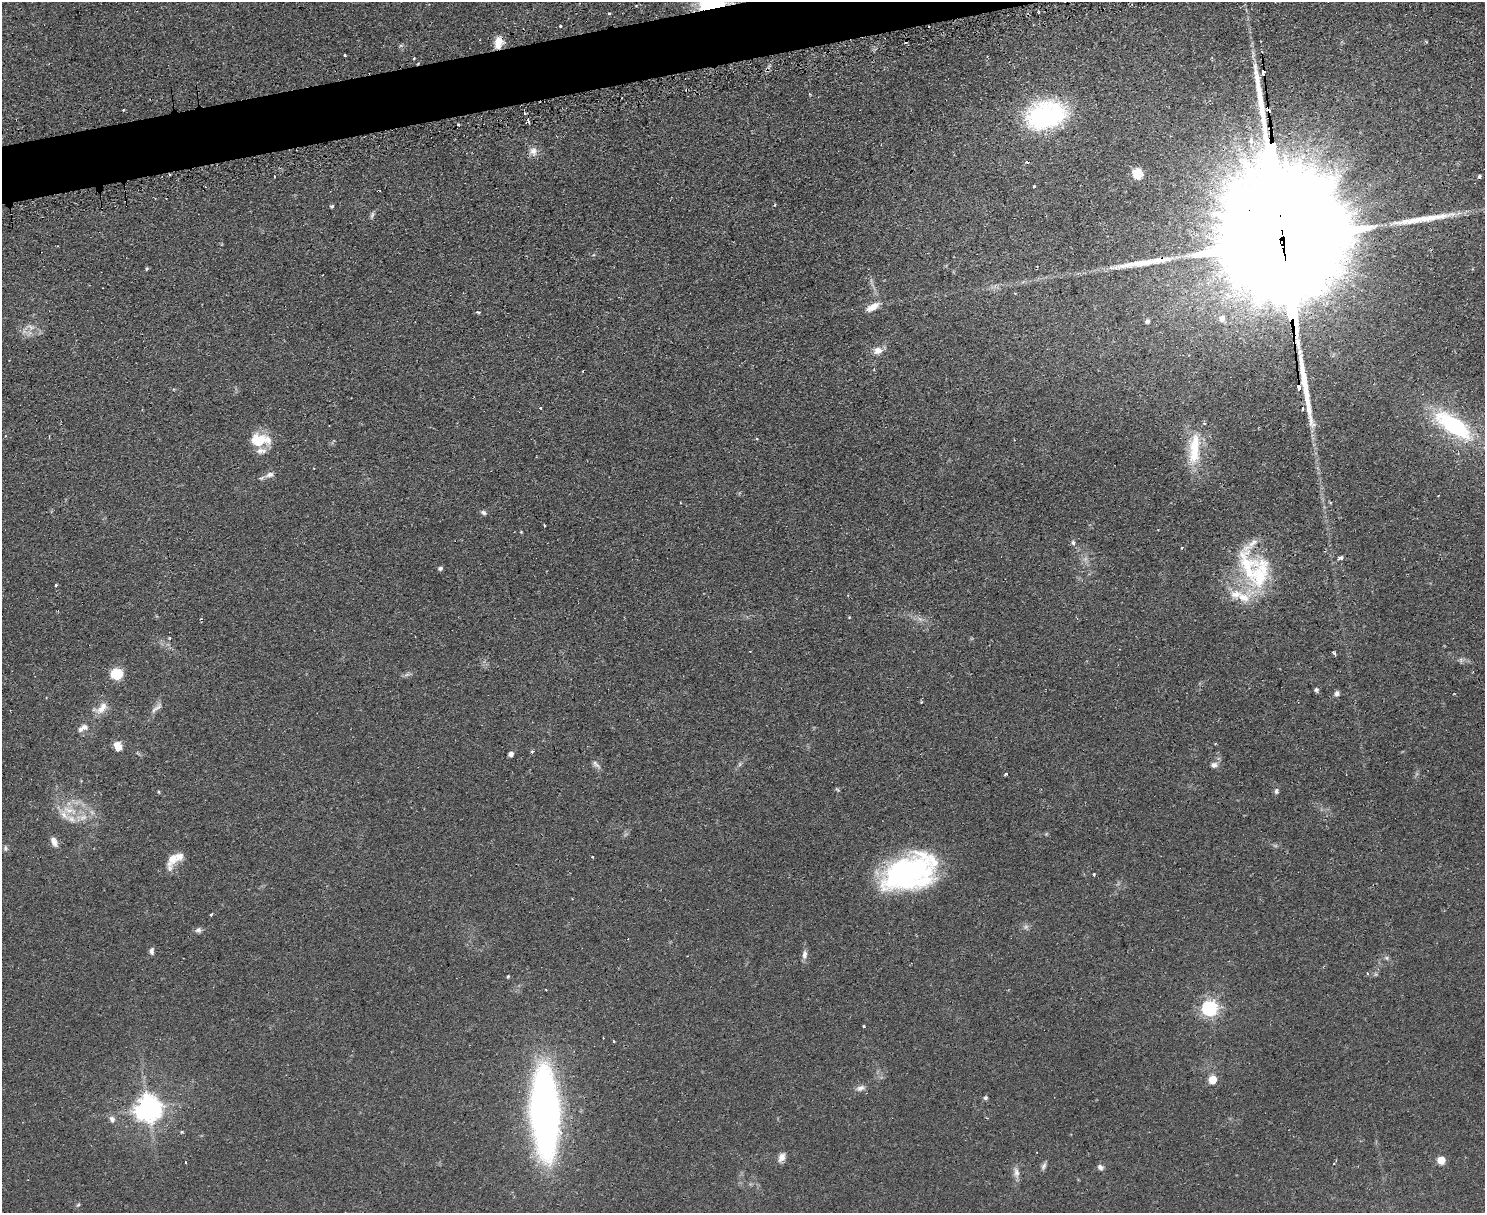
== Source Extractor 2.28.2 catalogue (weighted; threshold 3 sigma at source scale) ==
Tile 8 of 3 x 4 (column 2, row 3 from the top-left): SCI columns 1642-3124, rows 1243-2453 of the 4880 x 4907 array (HDU 1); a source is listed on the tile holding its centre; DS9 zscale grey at full resolution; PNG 1487 x 1215 px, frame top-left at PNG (2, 2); no overlay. Shown black and unused: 3% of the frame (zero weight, under 2 of 3 exposures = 4% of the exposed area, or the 3 px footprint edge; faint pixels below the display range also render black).
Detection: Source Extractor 2.28.2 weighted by HDU 2 'WHT'; one run over the whole footprint, this tile lists its part. Background 0.0901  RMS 0.0079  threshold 0.0357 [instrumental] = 3 sigma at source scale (4.5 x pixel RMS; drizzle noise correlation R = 1.50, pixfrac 1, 0.05/0.05 arcsec/px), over >= 5 px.
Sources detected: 121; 6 too faint to see at this stretch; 11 cosmic-ray / hot-pixel residue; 3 long thin detections or spike segments (spike, bleed or trail) — not listed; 12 inside a brighter listed object's ellipse — not listed separately; the other 89 listed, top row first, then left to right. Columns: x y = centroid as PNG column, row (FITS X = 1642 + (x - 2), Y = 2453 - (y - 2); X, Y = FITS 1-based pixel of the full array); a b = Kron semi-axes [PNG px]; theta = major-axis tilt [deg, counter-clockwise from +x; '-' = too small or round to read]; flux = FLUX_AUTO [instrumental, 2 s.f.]
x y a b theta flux
712 3 28 13 29 86
609 13 4 3 - 1.4
560 26 3 3 - 3.6
498 42 14 9 78 10
345 55 3 2 - 0.91
1263 72 5 4 - 57
123 110 3 2 - 0.65
1045 115 37 24 16 120
1251 141 7 5 88 4.3
533 151 12 11 - 5.9
1138 173 6 6 - 50
274 176 2 2 - 0.92
1479 176 4 3 - 1.3
1034 186 3 3 - 0.94
332 206 5 4 - 1.1
372 215 11 4 70 1.8
1282 235 142 25 -84 95000
147 269 4 3 - 1.1
873 307 18 7 30 7.9
478 312 5 3 - 1.4
1222 319 8 7 - 4.3
1147 321 5 5 - 2.5
878 351 10 9 - 6
1299 387 4 3 - 340
541 408 3 3 - 3
1302 408 4 3 - 31
1453 426 47 18 -34 83
259 440 21 13 0 26
1194 449 44 14 86 33
269 475 12 7 19 4.2
483 513 8 5 -27 2
544 525 3 2 - 0.89
1073 543 7 5 -85 1.9
1182 547 4 2 - 0.54
1341 558 7 4 21 1.9
440 568 5 5 - 1.8
1260 575 54 26 85 58
56 585 3 3 - 1.8
849 617 3 3 - 0.57
170 638 4 3 - 0.83
1334 653 5 3 - 2
1461 660 7 4 -72 1.5
116 674 11 10 - 21
1316 690 6 5 - 1.4
1337 693 7 5 76 2.4
921 702 5 3 - 0.78
102 708 20 10 55 9.2
156 708 21 6 41 4.4
84 727 11 9 0 4.2
118 746 9 7 -65 10
532 751 4 3 - 1.7
511 754 5 4 - 3.7
596 764 14 5 -39 2.8
1214 765 9 8 - 3.4
1006 774 3 3 - 1.7
837 789 7 3 -48 0.93
1276 791 9 5 83 2
159 792 5 3 - 0.76
69 810 25 9 -15 15
54 842 13 7 -64 5
5 848 9 5 -88 1.9
592 857 3 3 - 1.3
172 859 27 10 68 10
907 873 54 29 24 170
1094 874 3 3 - 1.5
211 914 3 2 - 1.2
198 930 8 7 - 2.4
152 951 9 5 -86 2.5
804 954 13 7 82 3.7
1387 958 6 4 -71 1.3
1368 974 4 3 - 0.89
1376 974 6 5 - 1.3
508 976 4 3 - 1
1210 1008 7 6 - 260
864 1026 3 3 - 1.1
614 1041 3 2 - 0.9
1213 1079 5 5 - 22
860 1088 13 7 18 3.7
985 1098 5 5 - 1.4
148 1108 8 8 - 900
545 1112 61 19 -87 590
112 1119 7 6 - 3.6
782 1157 12 8 65 5
1441 1160 5 5 - 19
185 1162 3 2 - 0.54
1044 1166 12 5 69 2.3
1100 1167 8 6 -24 2.6
1016 1173 16 7 -83 4.7
78 1205 7 4 44 1.1
Overlapping masked pixels (flux is a lower limit): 5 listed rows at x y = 712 3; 498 42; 1263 72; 1282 235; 1299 387
Isophote crosses this tile's border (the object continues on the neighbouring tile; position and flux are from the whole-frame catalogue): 2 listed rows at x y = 712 3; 1282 235